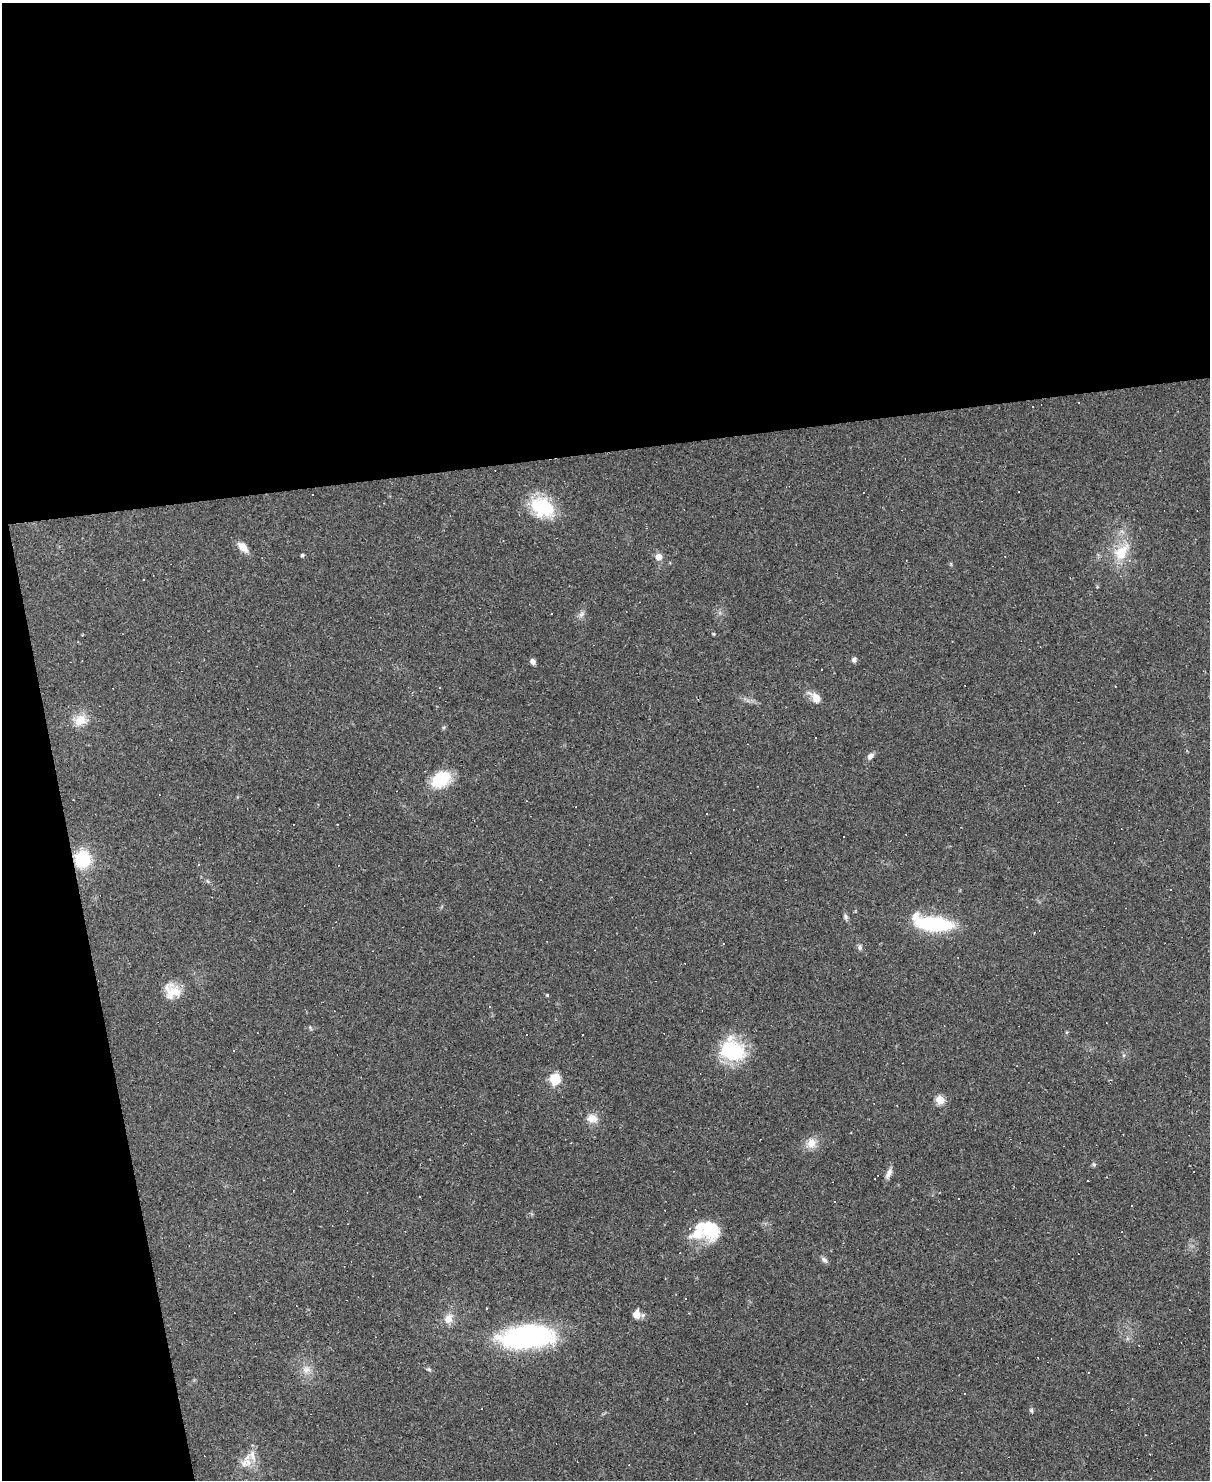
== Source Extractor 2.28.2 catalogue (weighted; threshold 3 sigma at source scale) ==
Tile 1 of 4 x 3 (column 1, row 1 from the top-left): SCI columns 1-1208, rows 3201-4678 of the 4833 x 4811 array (HDU 1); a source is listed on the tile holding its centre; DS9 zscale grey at full resolution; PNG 1212 x 1482 px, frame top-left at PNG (2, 3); no overlay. Shown black and unused: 36% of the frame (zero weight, under 2 of 3 exposures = <1% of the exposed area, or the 3 px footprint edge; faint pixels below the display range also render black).
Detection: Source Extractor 2.28.2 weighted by HDU 2 'WHT'; one run over the whole footprint, this tile lists its part. Background 0.145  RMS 0.0082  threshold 0.037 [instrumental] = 3 sigma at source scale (4.5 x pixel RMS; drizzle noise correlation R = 1.50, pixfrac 1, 0.05/0.05 arcsec/px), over >= 5 px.
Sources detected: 75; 1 inside a brighter object's white glare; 27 cosmic-ray / hot-pixel residue — not listed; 4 inside a brighter listed object's ellipse — not listed separately; the other 43 listed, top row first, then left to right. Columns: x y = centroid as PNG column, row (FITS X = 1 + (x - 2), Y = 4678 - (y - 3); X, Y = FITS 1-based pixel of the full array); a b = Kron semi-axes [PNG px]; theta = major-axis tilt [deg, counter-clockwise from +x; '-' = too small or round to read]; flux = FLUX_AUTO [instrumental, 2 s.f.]
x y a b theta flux
542 507 29 22 -31 43
243 547 13 8 -48 8.9
1121 552 31 17 51 25
302 555 4 4 - 1.7
659 557 7 7 - 6.7
581 614 11 6 52 3.1
714 634 4 4 - 0.82
854 660 7 6 - 2.2
533 661 6 5 - 2.9
815 697 20 10 -45 8.1
80 720 19 15 29 12
870 756 9 6 44 3.4
441 779 23 16 33 30
82 859 15 14 - 38
1171 890 3 3 - 2.2
845 916 9 6 -66 2.1
933 924 42 14 -6 65
1034 932 3 2 - 0.63
723 944 3 2 - 0.8
860 947 8 6 -90 2.1
172 991 20 17 -41 15
547 995 4 4 - 1
310 1028 8 3 -46 0.98
234 1050 3 3 - 1.1
732 1050 28 24 -29 56
555 1079 7 7 - 28
940 1100 5 5 - 36
592 1118 15 11 -2 8.1
811 1143 12 11 - 10
1094 1164 6 5 - 1.4
889 1173 16 6 65 4.3
835 1202 3 2 - 1.2
1132 1205 3 2 - 0.86
710 1229 26 21 -75 30
824 1260 9 6 -40 2.9
636 1314 8 7 - 9.1
448 1319 13 11 68 8.8
526 1336 58 23 5 150
306 1369 12 11 - 7.4
429 1369 7 5 -21 1.4
965 1394 3 2 - 0.96
1031 1410 7 4 -79 1.6
246 1463 19 13 21 11
Overlapping masked pixels (flux is a lower limit): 1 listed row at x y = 82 859